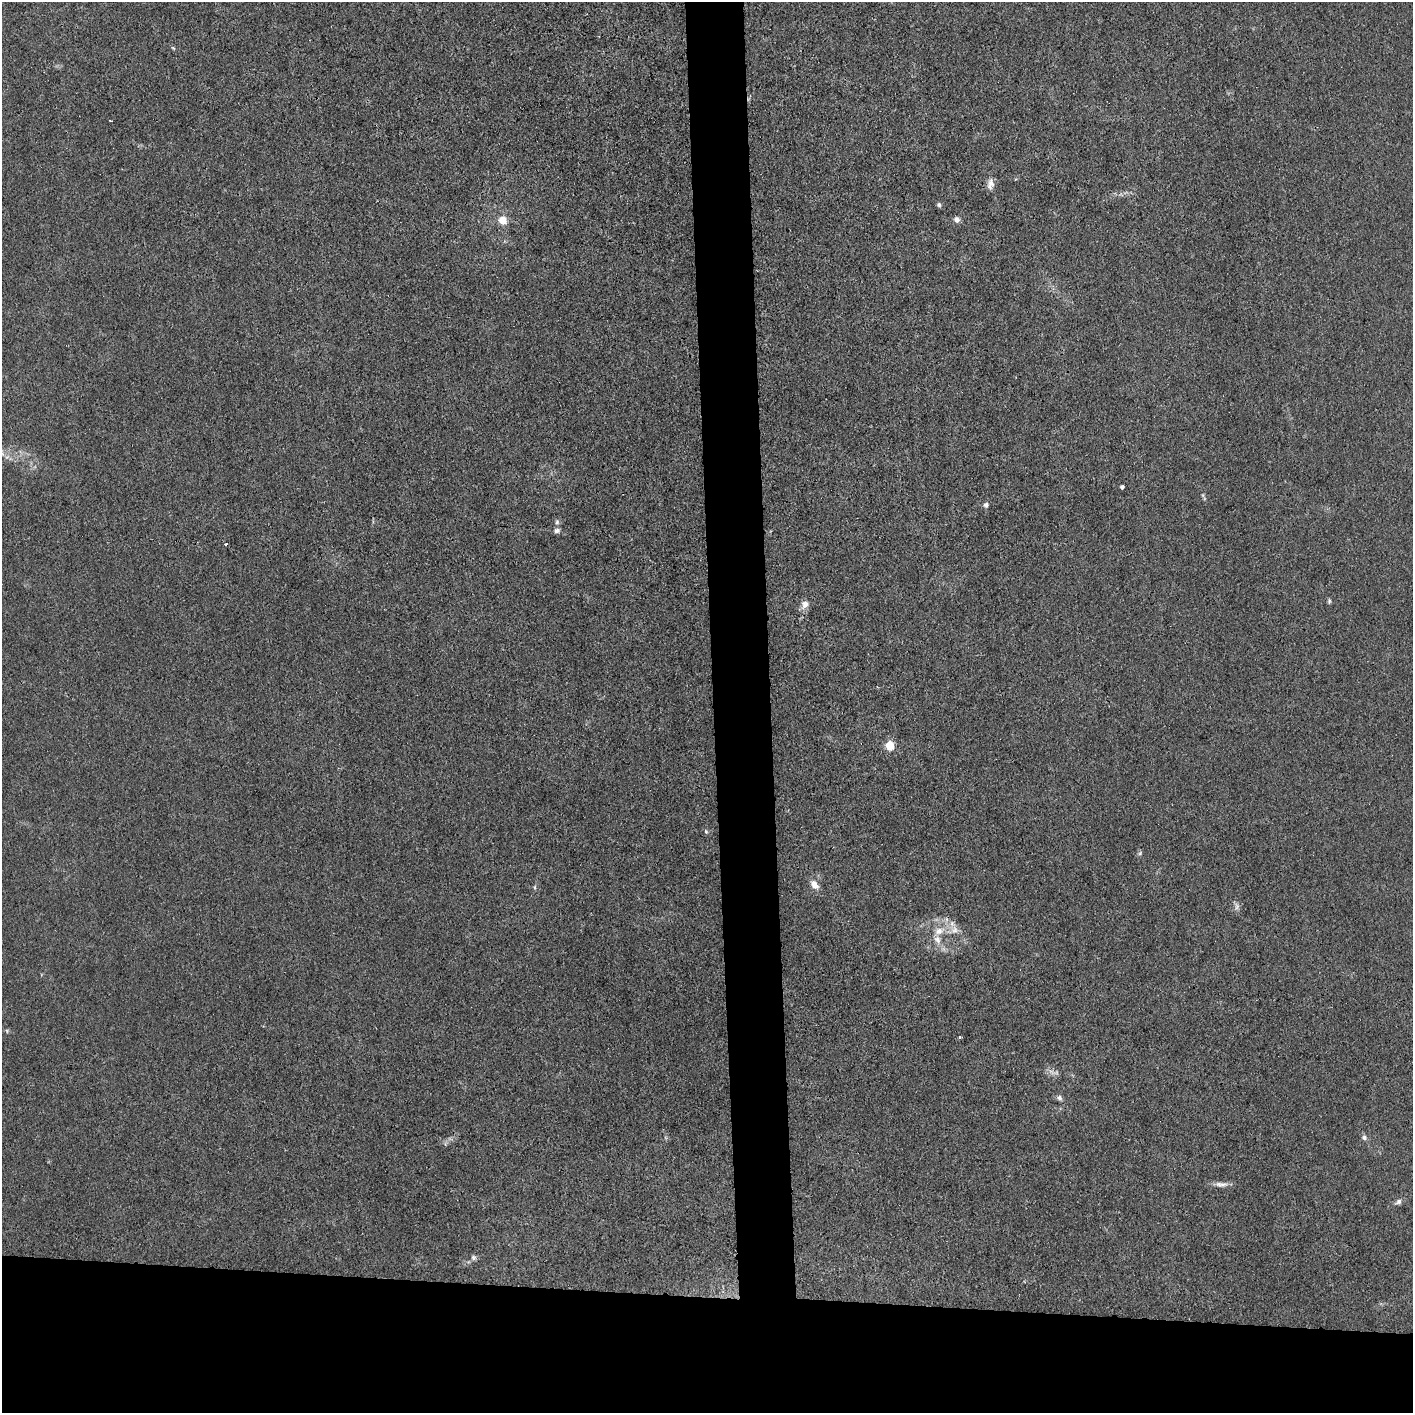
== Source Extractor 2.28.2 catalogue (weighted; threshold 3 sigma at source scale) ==
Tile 8 of 3 x 3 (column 2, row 3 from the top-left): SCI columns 1423-2833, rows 1-1411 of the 4257 x 4233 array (HDU 1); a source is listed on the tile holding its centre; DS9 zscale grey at full resolution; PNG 1415 x 1415 px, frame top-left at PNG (2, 2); no overlay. Shown black and unused: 12% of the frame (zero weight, under 3 of 4 exposures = <1% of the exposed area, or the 3 px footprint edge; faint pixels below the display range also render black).
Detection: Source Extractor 2.28.2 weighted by HDU 2 'WHT'; one run over the whole footprint, this tile lists its part. Background 0.0296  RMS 0.0053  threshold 0.0237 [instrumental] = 3 sigma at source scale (4.5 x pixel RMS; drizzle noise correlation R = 1.50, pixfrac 1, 0.05/0.05 arcsec/px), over >= 5 px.
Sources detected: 31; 1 too faint to see at this stretch — not listed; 2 inside a brighter listed object's ellipse — not listed separately; the other 28 listed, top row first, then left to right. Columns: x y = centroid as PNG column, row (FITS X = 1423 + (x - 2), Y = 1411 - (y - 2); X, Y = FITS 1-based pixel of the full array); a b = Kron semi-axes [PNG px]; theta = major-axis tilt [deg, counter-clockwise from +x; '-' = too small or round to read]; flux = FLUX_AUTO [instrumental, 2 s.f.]
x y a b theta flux
173 48 6 4 -44 0.6
991 184 14 8 79 3.2
939 205 7 5 -75 0.95
502 220 5 5 - 14
957 220 7 6 - 2.2
1122 487 4 4 - 1.2
986 505 6 6 - 1.4
557 522 7 5 86 1.2
557 530 7 6 - 1.7
226 544 3 2 - 1.2
1329 601 6 4 89 0.81
805 604 11 10 - 3.1
890 746 5 5 - 25
706 831 6 5 - 0.83
1140 853 6 4 47 0.84
814 885 12 8 -56 4.3
535 887 6 4 90 0.69
1237 906 9 6 83 1.7
946 919 7 4 -71 1.2
954 930 11 10 - 3.8
939 931 15 10 22 6.2
7 1031 6 3 -72 0.61
960 1037 3 3 - 1.2
1059 1098 7 6 - 1.4
1364 1137 7 6 - 1.6
1221 1184 18 7 -2 3.2
1399 1202 8 6 36 1.6
473 1257 7 7 - 1.3